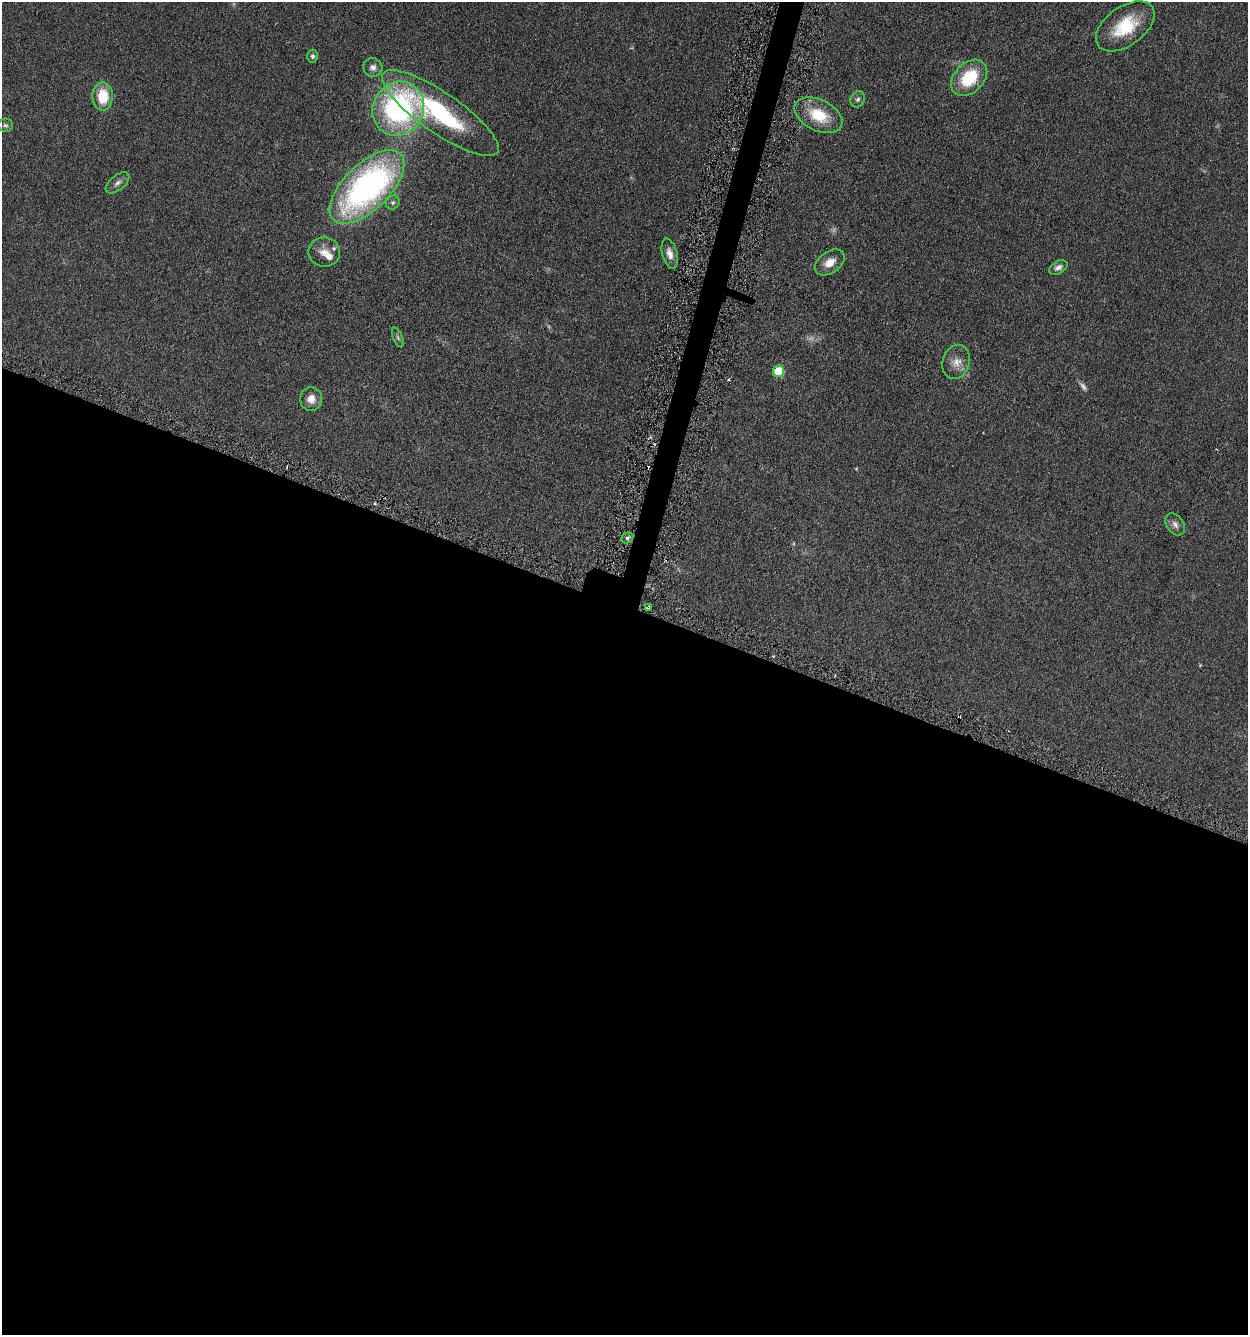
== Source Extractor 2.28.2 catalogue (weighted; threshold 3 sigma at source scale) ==
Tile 14 of 4 x 4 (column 2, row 4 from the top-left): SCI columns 1508-2753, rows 9-1341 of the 5376 x 5350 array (HDU 1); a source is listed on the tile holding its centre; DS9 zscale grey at full resolution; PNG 1250 x 1337 px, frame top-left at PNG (2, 2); each listed source drawn as its Kron ellipse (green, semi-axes under 4 px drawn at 4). Shown black and unused: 56% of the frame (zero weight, under 3 of 6 exposures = <1% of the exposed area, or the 3 px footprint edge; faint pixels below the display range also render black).
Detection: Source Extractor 2.28.2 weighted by HDU 2 'WHT'; one run over the whole footprint, this tile lists its part. Background 0.0957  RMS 0.0067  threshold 0.0276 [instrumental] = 3 sigma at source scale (4.09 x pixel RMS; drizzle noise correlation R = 1.36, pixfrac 0.8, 0.05/0.05 arcsec/px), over >= 5 px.
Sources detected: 32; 3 too faint to see at this stretch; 3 cosmic-ray / hot-pixel residue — neither listed nor drawn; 2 inside a brighter listed object's ellipse — not listed separately; the other 24 listed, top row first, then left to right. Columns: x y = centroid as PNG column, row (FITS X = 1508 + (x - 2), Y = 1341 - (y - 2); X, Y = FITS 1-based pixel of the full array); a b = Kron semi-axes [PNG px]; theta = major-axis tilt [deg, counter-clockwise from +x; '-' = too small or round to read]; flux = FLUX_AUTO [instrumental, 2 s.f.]
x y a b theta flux
1125 26 33 19 36 27
312 56 6 5 - 1.3
373 67 9 9 - 3
969 78 21 14 46 27
103 96 14 10 89 18
858 99 8 6 63 1.8
398 109 28 25 60 120
440 113 69 20 -35 78
818 115 25 15 -26 20
5 125 7 6 - 1.4
117 183 14 7 39 2.9
367 187 47 23 44 190
393 202 7 6 - 1.5
324 252 16 14 -8 6.7
670 254 15 7 -76 4.4
830 262 17 10 36 7.4
1058 267 10 6 28 2.7
398 337 10 4 -67 1.3
956 362 17 13 73 6.8
778 371 6 5 - 24
311 399 12 11 - 5.6
1175 524 12 8 -55 3
627 538 6 5 - 1.3
648 607 4 3 - 1.4
Overlapping masked pixels (flux is a lower limit): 1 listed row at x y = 648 607